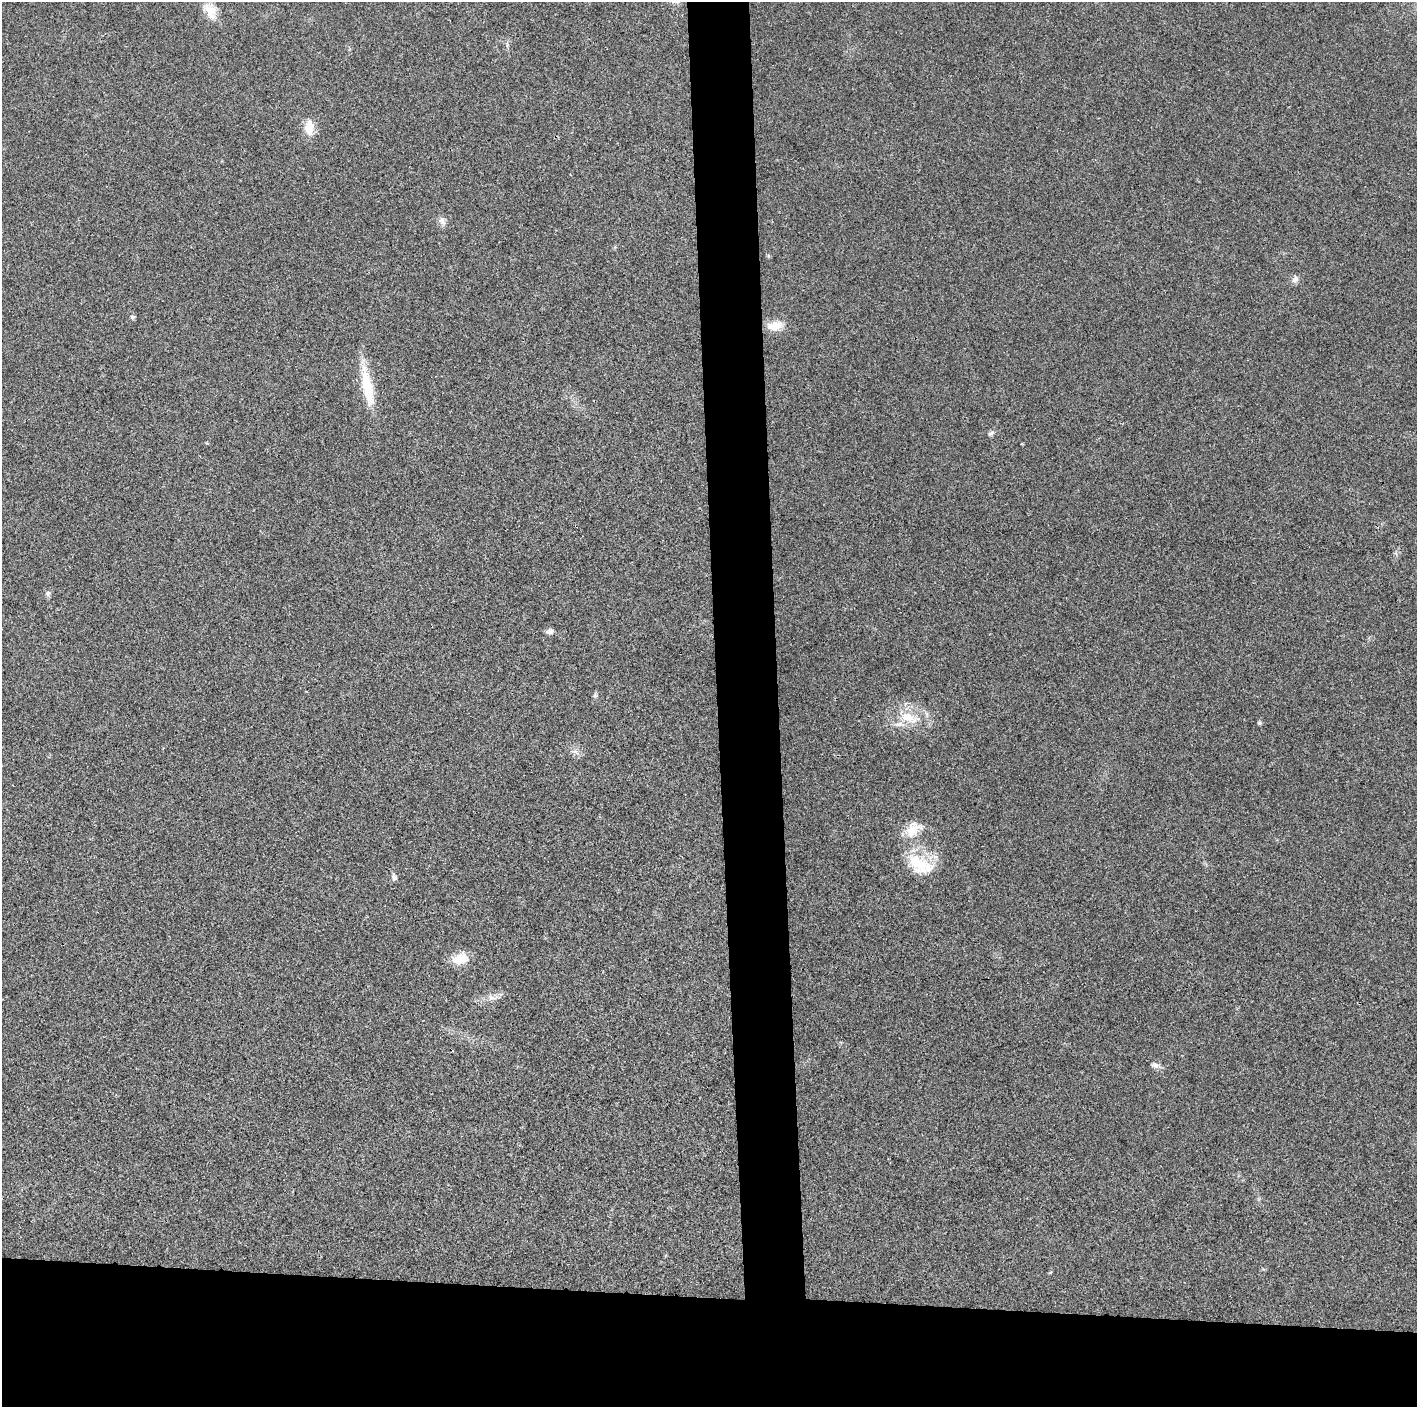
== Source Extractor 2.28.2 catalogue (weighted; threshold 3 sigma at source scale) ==
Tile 8 of 3 x 3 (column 2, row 3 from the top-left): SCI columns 1417-2831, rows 2-1406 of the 4247 x 4221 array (HDU 1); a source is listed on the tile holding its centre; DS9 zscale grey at full resolution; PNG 1419 x 1409 px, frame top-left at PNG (2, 2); no overlay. Shown black and unused: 12% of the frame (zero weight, under 3 of 4 exposures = <1% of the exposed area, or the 3 px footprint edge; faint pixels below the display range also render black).
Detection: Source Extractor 2.28.2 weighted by HDU 2 'WHT'; one run over the whole footprint, this tile lists its part. Background 0.0243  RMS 0.0055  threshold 0.0246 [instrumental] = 3 sigma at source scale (4.5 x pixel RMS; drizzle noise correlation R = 1.50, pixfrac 1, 0.05/0.05 arcsec/px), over >= 5 px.
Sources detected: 19; all 19 listed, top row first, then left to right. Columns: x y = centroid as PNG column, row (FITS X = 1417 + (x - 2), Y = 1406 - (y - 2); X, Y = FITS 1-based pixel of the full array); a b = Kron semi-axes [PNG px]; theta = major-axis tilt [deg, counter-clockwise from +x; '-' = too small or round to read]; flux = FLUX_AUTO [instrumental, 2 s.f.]
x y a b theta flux
210 11 23 13 -60 8
309 127 19 10 -90 7.9
442 221 11 8 -51 2.5
1295 279 9 7 49 2.3
132 317 6 5 - 0.95
774 326 20 11 7 7.1
367 387 46 12 -78 20
991 433 10 5 19 1.3
48 594 8 6 -85 1.5
550 631 9 6 9 2.2
908 717 24 14 -26 13
1259 723 6 5 - 0.76
575 751 7 4 -19 1.4
913 829 26 16 38 10
920 865 39 21 -32 21
394 877 8 7 - 1.6
460 959 21 13 15 8.6
491 998 8 7 - 2
1155 1065 10 7 -16 2.3